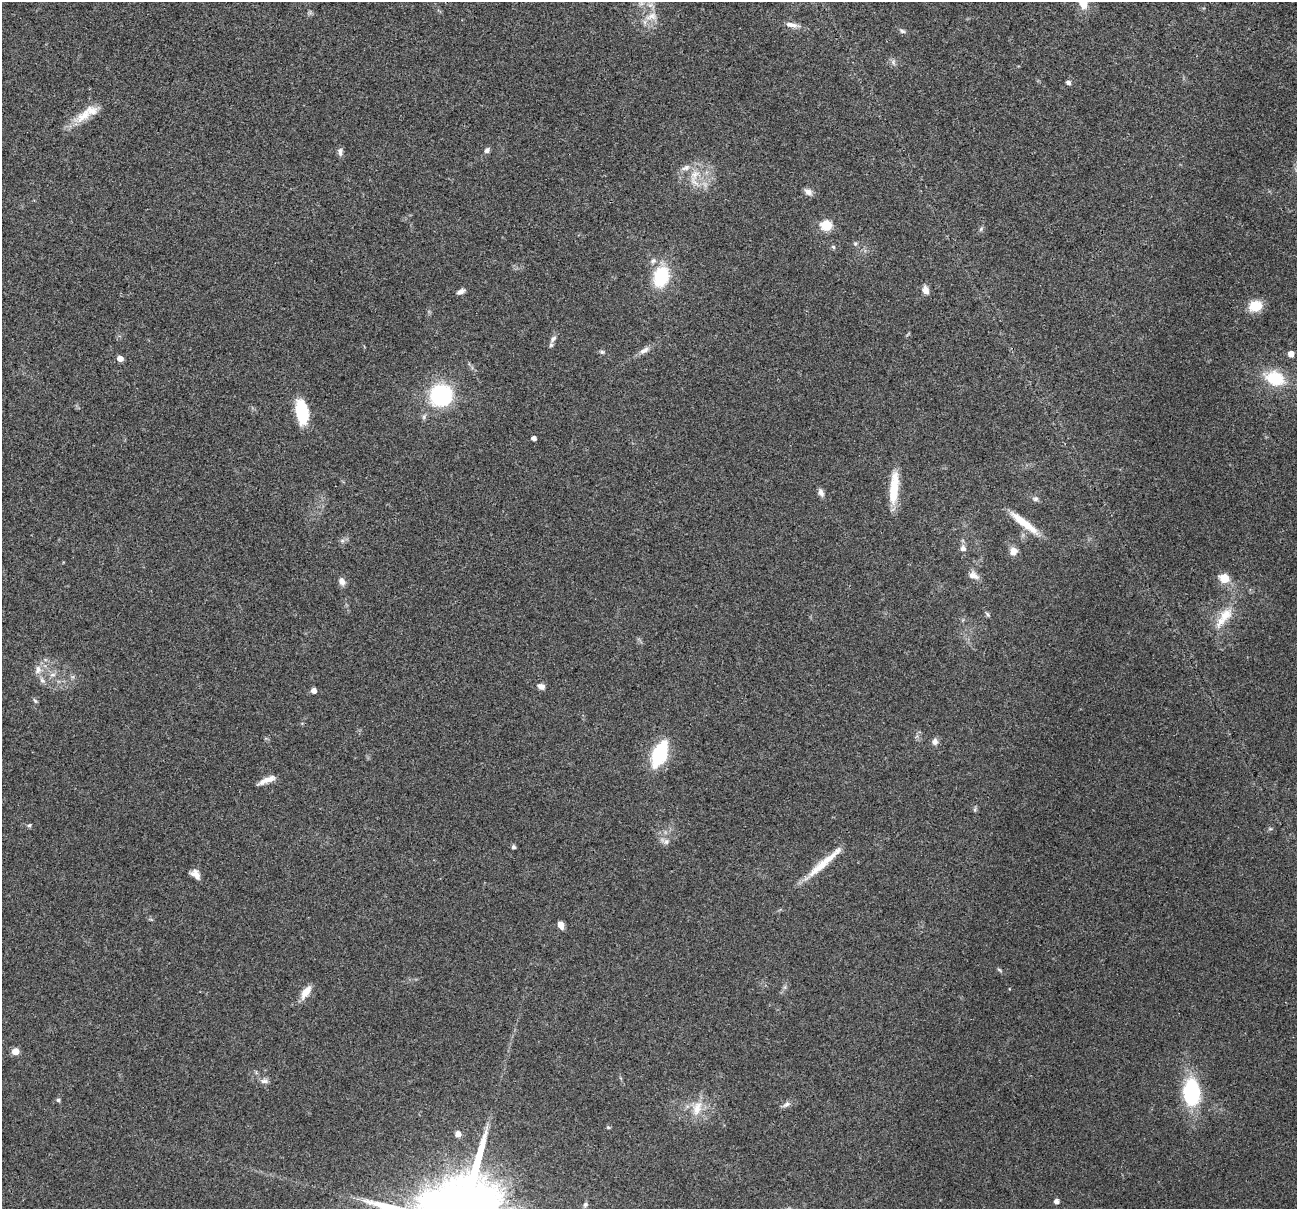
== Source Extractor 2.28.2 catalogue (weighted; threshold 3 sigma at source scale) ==
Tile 10 of 4 x 4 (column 2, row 3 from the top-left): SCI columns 1326-2620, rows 1361-2567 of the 5241 x 5259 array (HDU 1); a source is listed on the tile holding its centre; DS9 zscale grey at full resolution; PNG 1299 x 1211 px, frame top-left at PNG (2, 2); no overlay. Shown black and unused: <1% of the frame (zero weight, under 3 of 4 exposures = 3% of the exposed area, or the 3 px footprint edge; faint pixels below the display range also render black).
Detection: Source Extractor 2.28.2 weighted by HDU 2 'WHT'; one run over the whole footprint, this tile lists its part. Background 0.054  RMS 0.0056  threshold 0.0252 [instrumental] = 3 sigma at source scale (4.5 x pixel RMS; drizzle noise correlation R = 1.50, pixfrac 1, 0.05/0.05 arcsec/px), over >= 5 px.
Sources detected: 69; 2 inside a brighter listed object's ellipse — not listed separately; the other 67 listed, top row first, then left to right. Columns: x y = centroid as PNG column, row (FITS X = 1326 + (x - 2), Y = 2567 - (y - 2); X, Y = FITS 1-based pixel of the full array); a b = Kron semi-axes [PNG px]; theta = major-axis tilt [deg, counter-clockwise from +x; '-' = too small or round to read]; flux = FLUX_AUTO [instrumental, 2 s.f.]
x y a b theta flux
651 16 17 9 19 5.5
791 25 17 7 -11 3.9
902 31 8 5 -29 1.4
893 62 7 6 - 1.5
1068 83 5 5 - 1.9
83 116 30 13 35 11
487 150 7 6 - 1.8
340 152 10 6 -84 2.1
695 174 17 12 57 8.6
808 192 11 7 -34 2.6
826 225 6 5 - 40
981 229 7 4 46 0.99
855 244 5 5 - 0.92
833 247 6 5 - 0.86
653 261 8 6 26 1.7
661 277 18 13 72 30
925 290 9 7 -70 3.6
461 291 9 5 29 2.4
1255 306 14 11 23 11
553 339 12 6 45 2.3
644 350 16 6 30 3.1
602 352 6 6 - 0.97
1291 354 5 5 - 5.4
120 359 5 4 - 4.8
1275 378 25 17 -18 20
441 395 18 18 - 53
302 412 28 13 -82 20
534 438 4 4 - 2.5
894 488 40 10 85 16
821 493 11 6 -64 2.2
1035 499 7 7 - 1.5
1024 523 41 8 -38 12
963 549 7 7 - 2.4
1013 551 10 9 - 3.6
973 575 13 9 -21 3.5
1224 578 5 5 - 26
342 581 9 7 -69 3.1
987 614 7 4 -50 0.98
1225 615 28 13 51 12
38 669 12 9 77 3.8
53 675 9 4 8 1.4
42 681 9 6 -48 1.8
541 686 9 6 -23 2.8
314 691 5 4 - 3.6
35 701 7 4 -53 0.89
935 741 8 7 - 2.6
659 754 17 8 68 68
267 780 23 6 23 4.7
975 810 6 4 -73 0.84
29 825 6 5 - 0.81
666 842 9 7 39 2
513 847 5 5 - 1.1
824 862 57 8 41 14
196 874 12 7 -51 4
561 925 7 5 -63 4.5
999 970 8 3 -45 0.8
306 992 19 8 55 5.9
15 1051 6 5 - 5.8
264 1081 11 6 1 2.1
1192 1092 22 13 -88 56
58 1100 5 4 - 1.1
786 1104 11 6 33 2.2
697 1108 22 12 71 9.4
608 1127 5 4 - 0.69
458 1134 7 7 - 2.8
1056 1201 4 4 - 2.8
585 1204 7 6 - 1.3